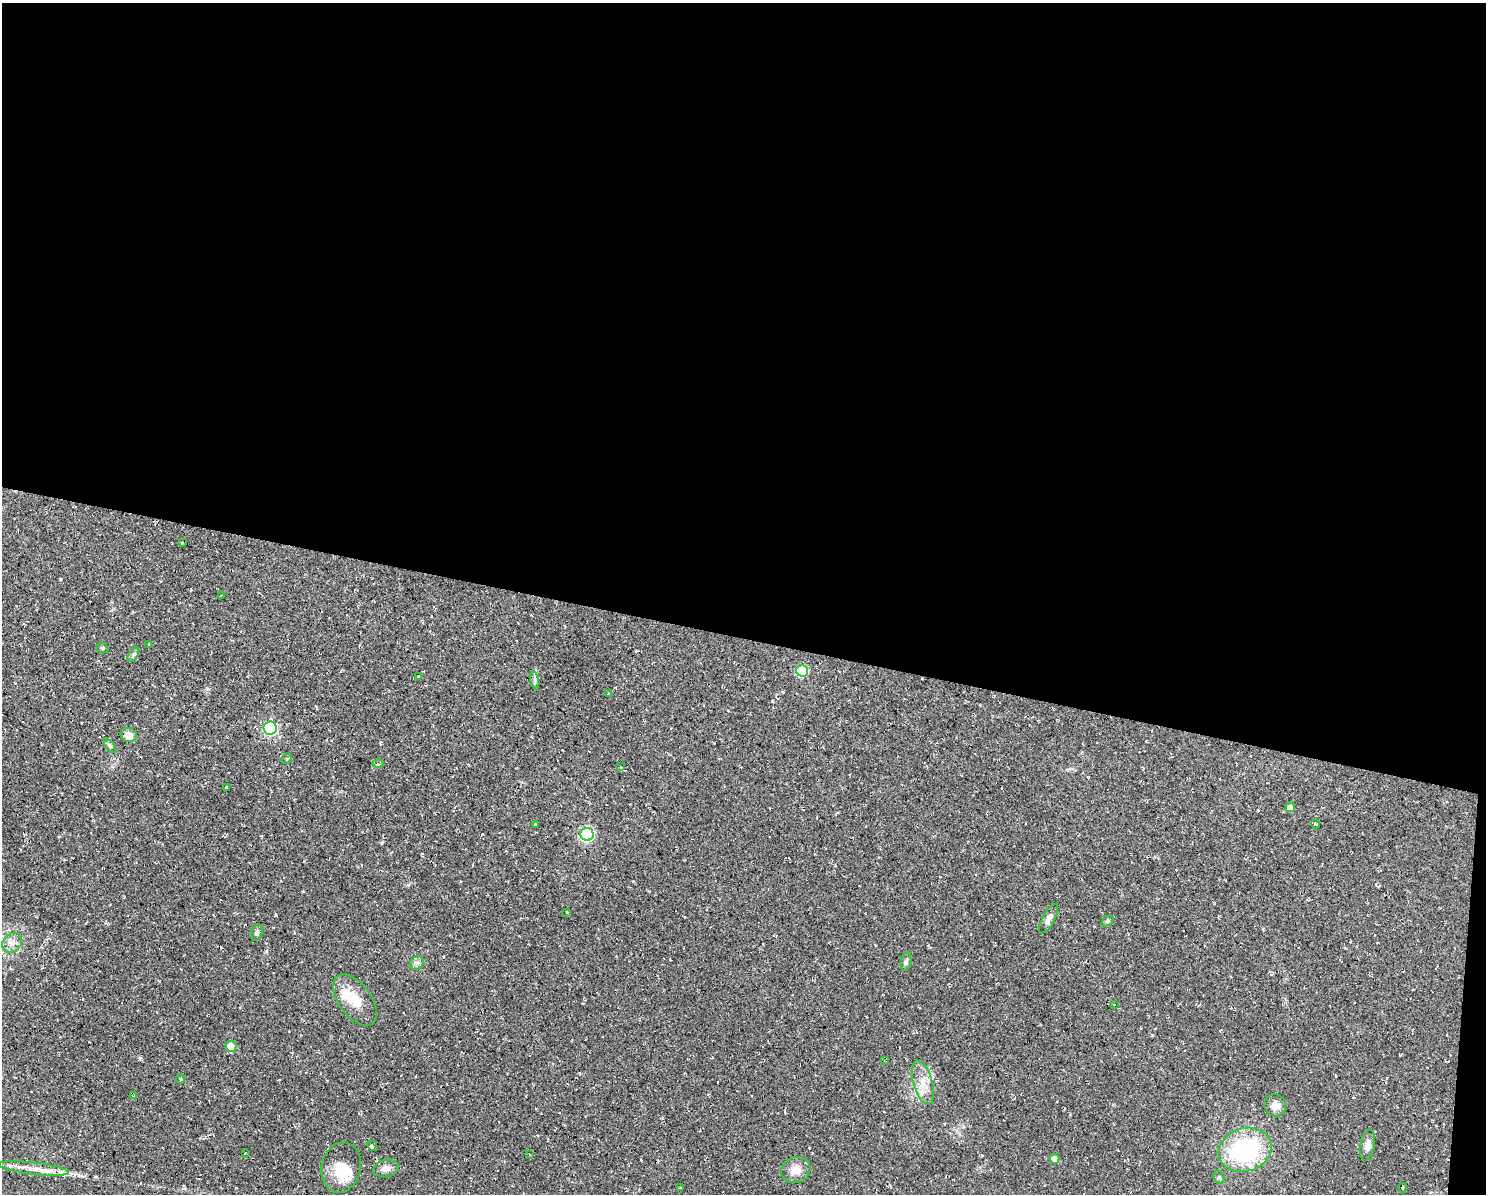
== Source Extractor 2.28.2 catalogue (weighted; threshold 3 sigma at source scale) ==
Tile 3 of 3 x 4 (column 3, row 1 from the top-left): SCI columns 3081-4564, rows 3578-4769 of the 4791 x 4769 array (HDU 1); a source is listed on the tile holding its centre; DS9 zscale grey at full resolution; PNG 1488 x 1196 px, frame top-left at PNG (2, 3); each listed source drawn as its Kron ellipse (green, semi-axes under 4 px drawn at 4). Shown black and unused: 54% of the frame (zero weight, under 2 of 3 exposures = <1% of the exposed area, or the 3 px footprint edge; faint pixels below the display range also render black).
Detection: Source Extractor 2.28.2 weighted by HDU 2 'WHT'; one run over the whole footprint, this tile lists its part. Background 0.0769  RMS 0.0099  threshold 0.0448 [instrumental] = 3 sigma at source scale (4.5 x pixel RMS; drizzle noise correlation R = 1.50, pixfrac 1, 0.05/0.05 arcsec/px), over >= 5 px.
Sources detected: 56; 2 cosmic-ray / hot-pixel residue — neither listed nor drawn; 6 inside a brighter listed object's ellipse — not listed separately; the other 48 listed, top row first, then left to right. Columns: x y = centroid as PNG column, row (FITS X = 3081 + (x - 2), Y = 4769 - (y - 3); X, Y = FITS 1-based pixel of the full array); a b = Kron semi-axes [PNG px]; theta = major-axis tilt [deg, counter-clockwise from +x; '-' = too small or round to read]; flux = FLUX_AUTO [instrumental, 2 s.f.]
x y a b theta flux
182 543 3 3 - 2.8
221 596 2 2 - 0.71
149 644 3 3 - 0.81
102 648 6 5 - 1.3
133 655 8 4 59 1.9
802 671 6 6 - 74
418 676 3 2 - 1.1
535 680 9 3 -77 2.2
608 694 4 2 - 0.73
270 728 7 6 - 130
128 735 8 7 - 8
110 746 8 4 -54 1.5
287 759 5 4 - 1.2
378 764 6 4 -1 1.4
621 767 4 2 - 0.74
226 787 3 3 - 0.96
1290 807 5 5 - 6.8
535 824 3 3 - 1.3
1316 824 5 3 - 1.3
587 834 6 6 - 150
567 912 3 3 - 1.1
1049 919 16 6 61 5.9
1107 921 7 4 34 1.5
257 933 8 5 73 2.4
12 943 11 8 42 6.2
906 962 9 5 79 2.3
417 963 7 6 - 2.9
355 1000 29 16 -53 21
1114 1004 3 2 - 0.62
231 1047 5 5 - 26
884 1060 3 2 - 0.72
180 1079 4 4 - 1.1
923 1083 23 9 -74 14
133 1095 3 2 - 0.64
1275 1105 11 10 - 7.4
1367 1145 15 7 79 5.6
372 1146 6 2 -45 1.4
1245 1150 27 21 18 120
245 1153 3 2 - 0.72
529 1154 3 2 - 0.74
1054 1159 5 5 - 12
341 1167 25 19 78 21
34 1168 35 6 -7 13
386 1169 13 8 10 5.8
796 1170 15 12 25 11
1219 1177 7 5 -63 1.9
681 1188 3 3 - 1.5
1403 1188 4 2 - 0.86
Unlisted compact peaks at least as high as the median listed source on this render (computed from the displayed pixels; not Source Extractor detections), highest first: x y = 140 1058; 60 579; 382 843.